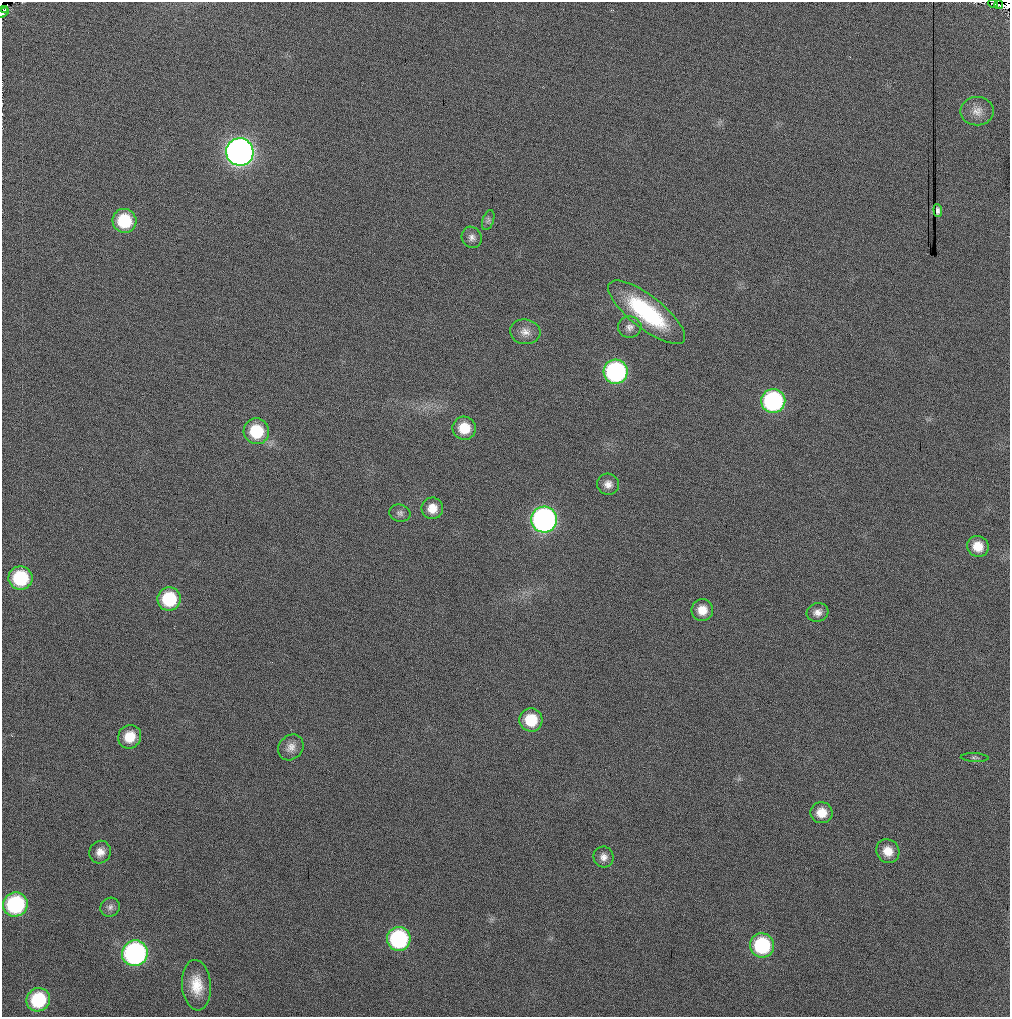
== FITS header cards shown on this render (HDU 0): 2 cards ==
NAXIS1  =                 1008
NAXIS2  =                 1015

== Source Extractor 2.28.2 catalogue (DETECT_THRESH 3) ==
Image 1008 x 1015 px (HDU 0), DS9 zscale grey, 1 PNG px = 1 image px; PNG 1012 x 1019 px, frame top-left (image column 1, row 1015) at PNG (2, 2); each listed source drawn as its Kron ellipse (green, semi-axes under 4 px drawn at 4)
Background 156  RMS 16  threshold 46.8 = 3 sigma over >= 5 px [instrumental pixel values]
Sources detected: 42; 1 with non-positive FLUX_AUTO (blend fragments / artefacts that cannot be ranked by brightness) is neither listed nor drawn; the other 41 listed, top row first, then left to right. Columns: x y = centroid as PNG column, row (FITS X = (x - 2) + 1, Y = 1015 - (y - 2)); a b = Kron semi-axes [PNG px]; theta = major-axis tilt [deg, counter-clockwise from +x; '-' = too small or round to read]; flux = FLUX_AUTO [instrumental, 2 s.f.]
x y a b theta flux
993 3 5 2 - 780
998 5 4 2 - 730
5 10 3 3 - 410
3 13 7 3 34 930
977 111 16 14 1 12000
240 152 14 13 - 850000
938 210 6 4 -84 2800
488 220 10 5 71 3000
124 221 12 12 - 52000
472 237 11 9 -60 5400
647 312 47 16 -38 110000
630 327 12 10 0 6400
525 332 15 12 -7 10000
616 372 12 12 - 210000
773 401 12 12 - 180000
464 428 12 11 - 27000
256 431 13 12 - 45000
608 484 11 10 - 7900
432 508 11 11 - 14000
400 513 11 8 -13 4100
544 519 13 13 - 380000
978 546 11 10 - 17000
20 578 12 11 - 67000
169 599 12 11 - 56000
702 610 11 10 - 15000
817 612 11 9 17 7000
531 720 11 11 - 34000
130 737 12 11 - 22000
291 747 14 11 47 8900
975 758 14 4 -2 2500
821 813 11 10 - 15000
888 851 12 11 - 14000
100 852 11 10 - 9400
604 857 10 10 - 6900
15 904 12 12 - 110000
110 907 10 9 - 4800
399 939 12 11 - 130000
762 945 12 12 - 83000
135 953 13 12 - 280000
196 985 25 14 -85 26000
38 1000 12 11 - 61000
At the frame edge (FLAGS 8, measured only in part): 1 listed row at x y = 3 13
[1 non-positive-flux detection neither listed nor drawn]